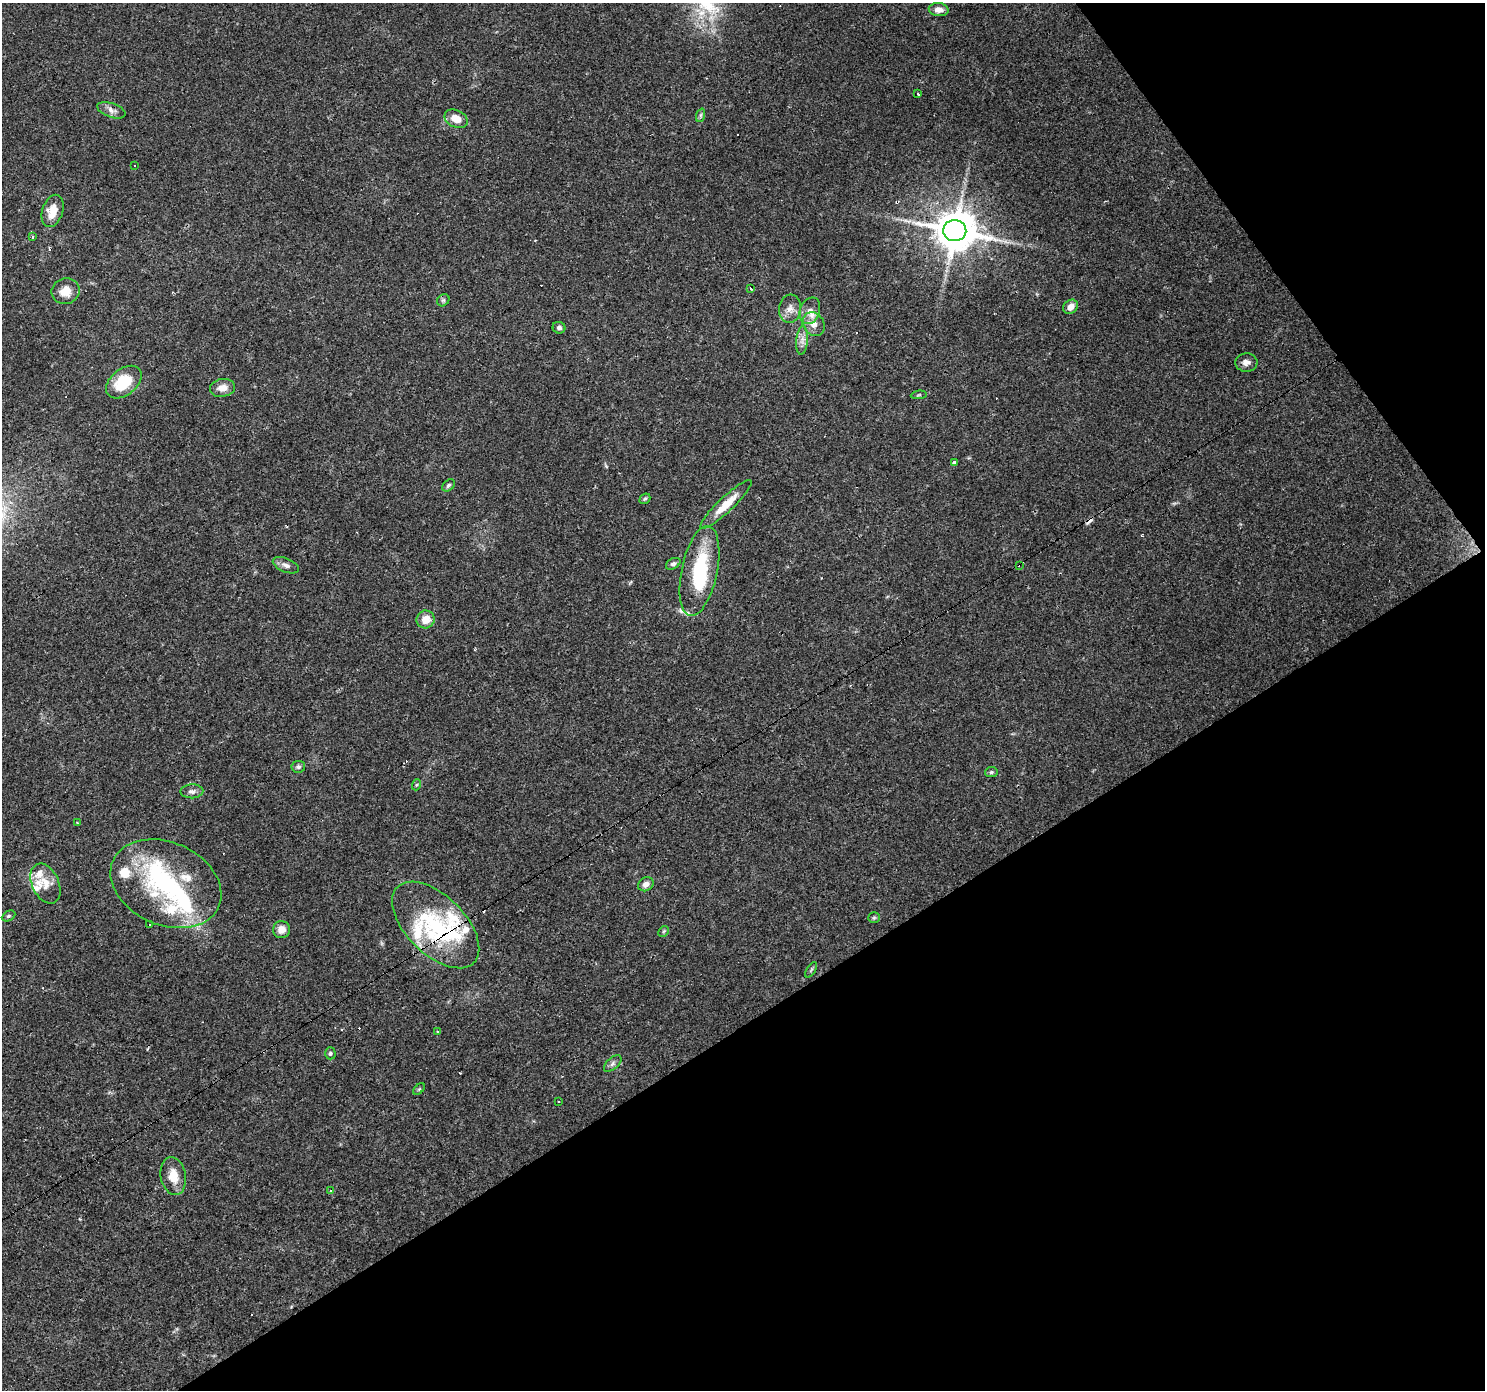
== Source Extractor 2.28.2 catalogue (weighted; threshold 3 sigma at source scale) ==
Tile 12 of 4 x 4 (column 4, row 3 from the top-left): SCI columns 4450-5932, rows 1574-2961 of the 5932 x 5858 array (HDU 1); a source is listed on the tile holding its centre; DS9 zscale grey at full resolution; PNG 1487 x 1392 px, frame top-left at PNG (2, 3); each listed source drawn as its Kron ellipse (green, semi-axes under 4 px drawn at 4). Shown black and unused: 32% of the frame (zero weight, under 3 of 4 exposures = <1% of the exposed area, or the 3 px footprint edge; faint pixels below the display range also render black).
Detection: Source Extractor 2.28.2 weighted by HDU 2 'WHT'; one run over the whole footprint, this tile lists its part. Background 0.0288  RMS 0.0033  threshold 0.0149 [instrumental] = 3 sigma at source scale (4.5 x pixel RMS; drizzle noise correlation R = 1.50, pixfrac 1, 0.0396/0.0396 arcsec/px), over >= 5 px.
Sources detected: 85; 1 inside a brighter object's white glare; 16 cosmic-ray / hot-pixel residue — neither listed nor drawn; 15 inside a brighter listed object's ellipse — not listed separately; the other 53 listed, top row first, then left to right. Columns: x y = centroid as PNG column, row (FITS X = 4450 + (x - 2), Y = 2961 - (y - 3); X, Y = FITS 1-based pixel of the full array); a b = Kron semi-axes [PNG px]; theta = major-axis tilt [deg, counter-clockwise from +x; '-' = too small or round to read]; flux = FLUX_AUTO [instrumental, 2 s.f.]
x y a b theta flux
939 10 10 6 -6 2.4
918 94 3 2 - 0.79
111 110 15 7 -18 1.8
701 115 7 4 71 0.66
456 119 12 8 -24 4.1
134 166 3 3 - 0.57
52 211 16 10 73 5.3
955 231 11 10 - 1200
32 236 3 3 - 1.3
751 289 3 2 - 0.42
65 291 14 13 - 4.4
443 300 7 5 44 0.75
1071 307 8 6 40 2.5
790 309 14 11 83 2.6
810 311 13 10 69 2.7
814 324 12 10 -57 3.5
559 328 6 5 - 1
802 340 14 5 85 1.9
1246 362 11 9 2 1.7
124 382 20 13 39 11
222 388 13 9 10 3
919 395 8 3 5 0.4
954 463 4 4 - 0.58
448 485 7 5 41 0.71
645 499 6 4 42 0.47
726 504 34 7 43 6.7
673 564 8 5 30 0.86
286 565 14 7 -22 1.6
1020 565 2 2 - 0.66
699 571 46 18 78 23
426 619 9 9 - 4
298 767 7 6 - 0.86
991 772 6 5 - 0.65
416 785 5 3 - 0.39
192 791 11 7 2 1.4
77 823 3 2 - 0.68
45 884 21 13 -64 4.9
166 884 58 41 -24 47
646 884 8 6 30 1.7
8 916 7 5 27 0.6
874 918 6 5 - 0.56
149 924 3 3 - 2.2
436 925 54 29 -45 31
281 930 8 8 - 2.9
664 931 6 4 45 0.48
811 970 8 3 58 0.58
438 1032 3 3 - 0.76
330 1053 6 5 - 0.67
613 1064 11 5 42 1
419 1089 7 4 44 0.46
558 1102 3 3 - 2.2
173 1176 19 12 -80 5
331 1190 4 3 - 0.45
Overlapping masked pixels (flux is a lower limit): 3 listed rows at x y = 955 231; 1020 565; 699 571